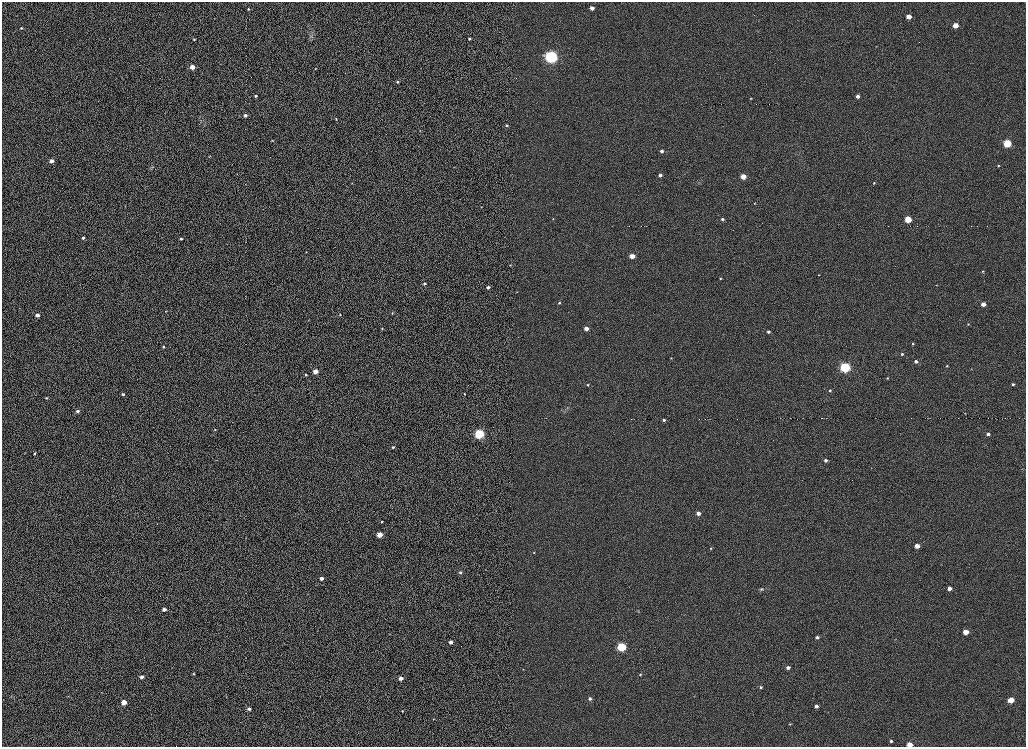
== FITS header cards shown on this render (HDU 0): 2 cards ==
NAXIS1  =                 2048
NAXIS2  =                 1489

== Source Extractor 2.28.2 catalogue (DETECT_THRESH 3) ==
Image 2048 x 1489 px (HDU 0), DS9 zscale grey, zoomed out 1/2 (1 PNG px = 2 x 2 image px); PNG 1028 x 749 px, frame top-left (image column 1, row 1489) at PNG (2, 2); no overlay
Background 1020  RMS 4.9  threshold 14.8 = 3 sigma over >= 5 px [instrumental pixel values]
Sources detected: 119; all 119 listed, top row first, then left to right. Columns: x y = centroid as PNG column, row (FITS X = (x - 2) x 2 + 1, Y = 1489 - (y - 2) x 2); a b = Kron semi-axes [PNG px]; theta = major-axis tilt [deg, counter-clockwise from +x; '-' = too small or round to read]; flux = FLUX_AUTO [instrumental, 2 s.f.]
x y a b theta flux
592 8 3 3 - 4600
248 9 3 2 - 970
909 17 3 3 - 11000
955 25 3 3 - 15000
21 28 3 2 - 1100
194 39 3 3 - 880
469 39 3 2 - 1200
551 57 4 4 - 410000
192 67 3 3 - 9500
316 68 3 2 - 510
397 82 3 3 - 1300
256 96 2 2 - 1300
858 96 3 3 - 4800
751 98 3 2 - 610
245 115 3 3 - 2300
336 119 3 2 - 790
506 125 3 3 - 1300
420 131 3 2 - 420
272 140 3 2 - 560
1007 143 4 4 - 62000
662 151 3 3 - 3300
209 157 3 2 - 430
51 161 3 3 - 5800
153 166 4 2 - 740
998 166 2 2 - 810
454 167 3 2 - 310
660 175 3 3 - 2600
743 176 3 3 - 18000
352 183 2 2 - 350
874 183 3 3 - 980
755 203 3 2 - 500
125 206 3 2 - 350
553 219 3 2 - 490
722 219 3 3 - 1700
908 219 4 3 - 32000
83 238 3 2 - 1800
181 239 3 2 - 1600
306 252 3 2 - 360
632 256 3 3 - 11000
510 265 3 2 - 640
983 271 3 2 - 850
818 275 3 2 - 400
720 278 3 2 - 680
424 284 3 2 - 1600
937 285 3 2 - 420
488 287 3 2 - 2400
517 292 2 2 - 340
559 303 3 3 - 1300
983 304 3 3 - 7500
165 311 2 1 - 270
392 313 3 2 - 660
37 315 3 3 - 5800
340 315 2 2 - 710
968 324 2 2 - 540
586 328 3 3 - 6800
382 329 3 2 - 530
768 332 3 3 - 2300
913 344 3 2 - 780
163 346 2 2 - 850
902 354 3 3 - 1300
671 358 3 2 - 440
916 361 3 3 - 3300
947 366 3 2 - 850
845 367 4 4 - 190000
315 371 3 3 - 9300
306 374 3 2 - 1200
887 378 3 3 - 740
1013 384 3 3 - 1500
588 385 3 2 - 750
830 390 3 3 - 1200
123 394 3 2 - 1400
464 394 2 2 - 530
46 398 3 3 - 1000
77 411 3 3 - 2700
965 413 3 2 - 360
664 420 3 3 - 1800
215 429 3 3 - 660
479 434 4 4 - 150000
988 434 3 3 - 3200
393 447 3 3 - 1400
25 453 3 1 - 300
35 454 3 3 - 930
826 460 3 3 - 2600
698 513 3 3 - 5700
382 522 2 2 - 870
379 535 3 3 - 18000
917 546 3 3 - 11000
711 548 3 3 - 700
534 553 3 2 - 550
460 572 3 3 - 1600
321 578 3 3 - 5100
949 588 3 3 - 7200
761 589 7 4 12 1500
164 609 3 3 - 4800
638 611 3 2 - 720
965 632 4 3 - 17000
389 634 3 2 - 370
817 637 3 3 - 2400
451 642 3 3 - 4600
621 647 4 4 - 120000
788 668 3 3 - 4100
523 669 2 2 - 380
193 674 2 2 - 640
640 675 3 2 - 560
142 677 3 3 - 4200
401 678 3 3 - 7000
761 687 3 3 - 1500
590 699 3 3 - 2900
3 700 2 2 - 280
1011 700 4 3 - 24000
124 702 3 3 - 15000
816 706 3 3 - 3100
249 709 3 3 - 2700
402 711 2 2 - 620
433 719 3 2 - 500
790 724 3 3 - 700
891 741 3 3 - 1600
910 744 3 3 - 20000
176 746 2 1 - 1000
At the frame edge (FLAGS 8, measured only in part): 2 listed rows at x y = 910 744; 176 746